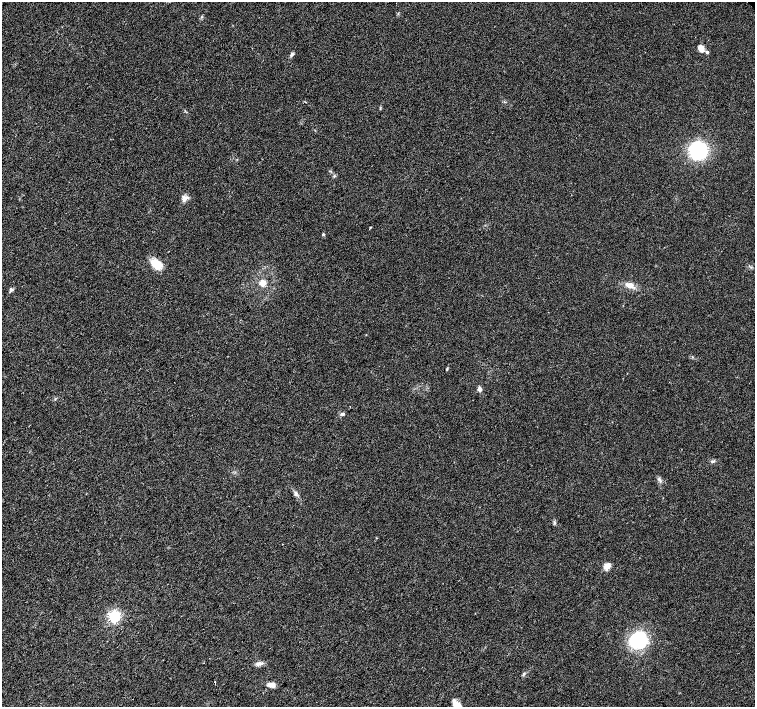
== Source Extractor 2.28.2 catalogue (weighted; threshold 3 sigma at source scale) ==
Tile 7 of 4 x 4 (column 3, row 2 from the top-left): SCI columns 3020-4524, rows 3047-4455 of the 6032 x 6027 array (HDU 1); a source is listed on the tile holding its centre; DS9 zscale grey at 2 x 2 block average (1 PNG px = mean of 2 x 2 image px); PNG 757 x 709 px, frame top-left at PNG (2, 2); no overlay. Shown black and unused: <1% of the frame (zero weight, under 3 of 4 exposures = <1% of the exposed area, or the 3 px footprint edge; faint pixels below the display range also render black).
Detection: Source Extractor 2.28.2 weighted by HDU 2 'WHT'; one run over the whole footprint, this tile lists its part. Background 0.0212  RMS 0.0037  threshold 0.0165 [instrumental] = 3 sigma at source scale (4.5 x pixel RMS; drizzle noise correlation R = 1.50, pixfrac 1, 0.0396/0.0396 arcsec/px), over >= 5 px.
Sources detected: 25; all 25 listed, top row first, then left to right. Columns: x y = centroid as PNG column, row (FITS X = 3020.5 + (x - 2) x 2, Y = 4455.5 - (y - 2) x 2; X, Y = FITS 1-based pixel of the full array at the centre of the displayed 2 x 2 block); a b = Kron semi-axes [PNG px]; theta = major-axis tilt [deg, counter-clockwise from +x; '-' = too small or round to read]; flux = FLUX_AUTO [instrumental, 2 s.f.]
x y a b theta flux
701 48 8 6 -59 5.9
707 52 4 3 - 1.8
292 54 7 4 70 1.9
698 150 11 10 - 130
184 199 9 5 63 3.8
370 227 3 2 - 0.64
323 234 3 3 - 1.1
156 264 15 9 -37 12
262 283 7 6 - 6.2
630 285 9 6 14 4.8
11 289 5 4 - 1.6
447 369 4 2 - 0.79
479 389 7 4 -70 2.4
342 414 5 4 - 1.8
712 461 5 3 - 1.4
659 479 6 3 -86 1.8
296 493 6 4 -85 1.9
376 538 2 2 - 0.4
607 566 3 3 - 30
114 616 4 4 - 150
638 640 16 14 45 58
259 663 11 4 2 3.5
524 674 4 3 - 1.1
271 685 6 4 -16 7.2
457 705 13 7 -43 7.8
Isophote crosses this tile's border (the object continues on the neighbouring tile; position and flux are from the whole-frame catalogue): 1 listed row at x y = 457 705